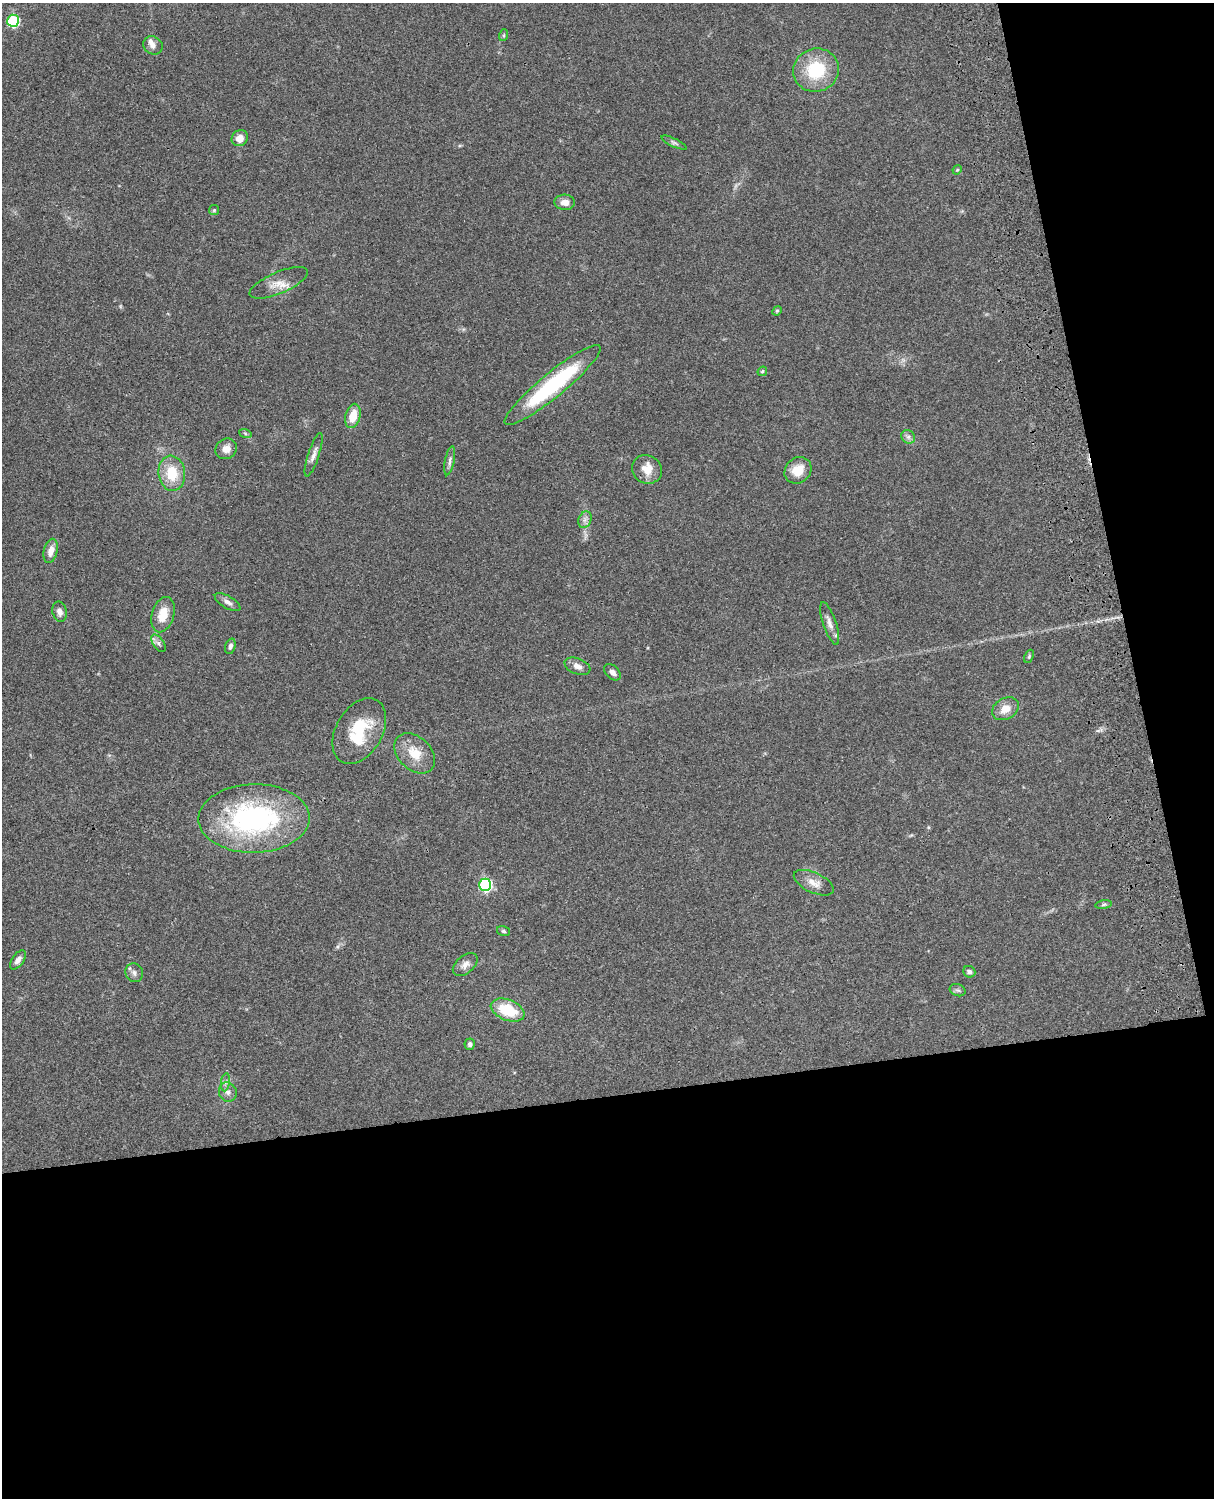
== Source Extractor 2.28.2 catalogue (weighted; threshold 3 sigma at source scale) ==
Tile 12 of 4 x 3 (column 4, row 3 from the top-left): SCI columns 3758-4969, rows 277-1772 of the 5087 x 4926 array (HDU 1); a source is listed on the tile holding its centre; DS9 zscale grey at full resolution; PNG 1216 x 1500 px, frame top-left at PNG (2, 3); each listed source drawn as its Kron ellipse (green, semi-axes under 4 px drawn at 4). Shown black and unused: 33% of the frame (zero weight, under 3 of 4 exposures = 6% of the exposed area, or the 3 px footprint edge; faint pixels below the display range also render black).
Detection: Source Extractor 2.28.2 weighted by HDU 2 'WHT'; one run over the whole footprint, this tile lists its part. Background 0.104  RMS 0.0065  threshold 0.0293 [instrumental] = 3 sigma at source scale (4.5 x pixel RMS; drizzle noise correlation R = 1.50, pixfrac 1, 0.05/0.05 arcsec/px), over >= 5 px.
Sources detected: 52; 1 inside a brighter object's white glare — neither listed nor drawn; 1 inside a brighter listed object's ellipse — not listed separately; the other 50 listed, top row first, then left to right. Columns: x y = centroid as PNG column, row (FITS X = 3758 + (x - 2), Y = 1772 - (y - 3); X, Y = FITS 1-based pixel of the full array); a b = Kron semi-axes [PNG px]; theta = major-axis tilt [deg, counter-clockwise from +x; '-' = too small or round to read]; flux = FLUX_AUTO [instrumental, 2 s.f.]
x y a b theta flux
13 21 6 6 - 66
504 35 6 4 71 0.81
153 45 10 8 -32 3.2
816 70 23 21 20 32
240 138 8 7 - 5.8
674 143 14 4 -25 1.7
957 170 5 4 - 0.69
565 202 10 7 -1 4.5
214 210 5 5 - 0.87
279 283 31 10 23 8.6
777 311 5 4 - 0.81
762 371 5 4 - 0.89
553 385 61 12 39 73
353 416 12 7 75 11
245 433 6 4 -20 0.97
908 437 7 6 - 2.1
226 449 11 10 - 5.1
314 455 23 5 72 3.9
450 461 15 4 78 2.3
647 469 15 14 - 8.6
798 470 14 12 44 11
172 473 17 13 -82 18
585 520 8 6 69 2.5
51 551 12 7 76 5.5
228 602 14 6 -30 2.9
60 612 10 7 -77 3.2
163 615 18 11 73 12
830 624 22 6 -71 4.5
158 643 10 5 -54 1.9
230 646 8 5 72 2.1
1029 656 7 4 67 0.96
577 666 13 8 -21 4.1
612 672 10 6 -43 3.3
1005 709 14 10 31 7.6
359 731 35 23 60 30
415 753 23 16 -43 14
254 818 56 34 1 120
814 883 21 10 -24 6.7
485 885 6 6 - 97
1104 905 8 4 9 1.3
503 931 7 5 -18 1.2
18 960 11 5 55 3.1
465 965 14 8 41 3.9
969 972 6 5 - 2
134 973 9 8 - 2.7
958 990 8 6 -19 1.6
508 1010 18 10 -21 24
470 1044 6 5 - 1.7
225 1082 9 4 81 1.8
228 1092 10 8 -68 3.4